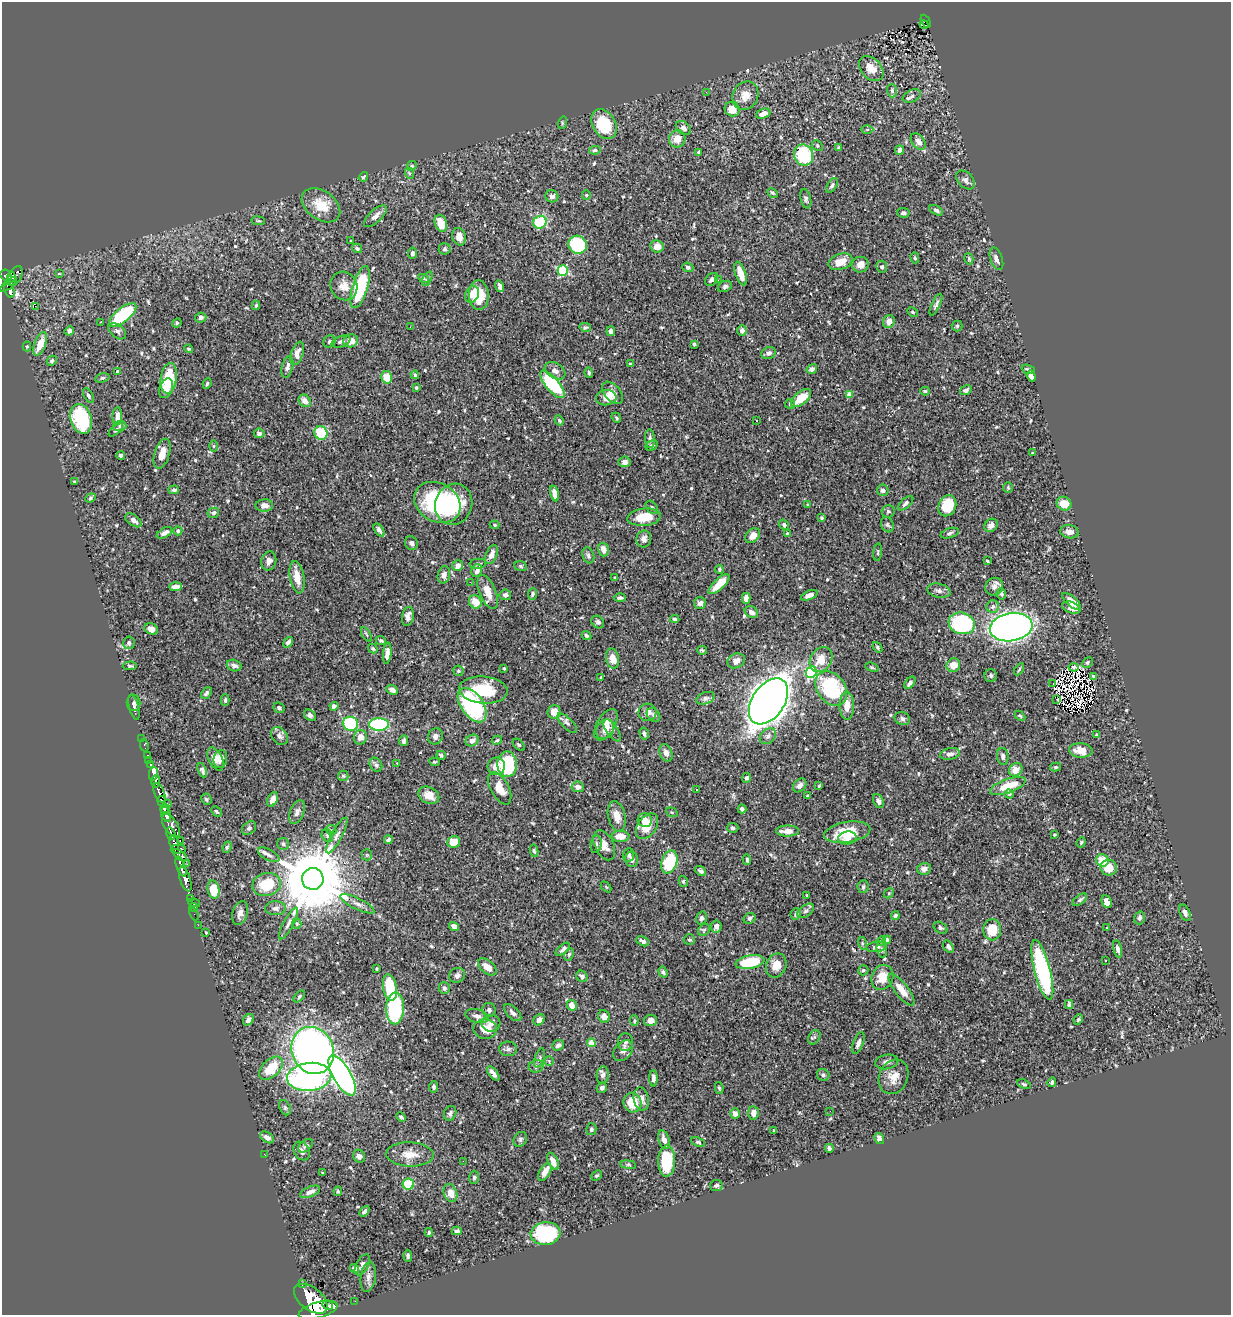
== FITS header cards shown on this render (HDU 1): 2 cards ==
NAXIS1  =                 1229
NAXIS2  =                 1313

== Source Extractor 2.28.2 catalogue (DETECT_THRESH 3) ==
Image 1229 x 1313 px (HDU 1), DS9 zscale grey, 1 PNG px = 1 image px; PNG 1233 x 1317 px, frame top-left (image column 1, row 1313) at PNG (2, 2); each listed source drawn as its Kron ellipse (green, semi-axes under 4 px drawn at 4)
Background 0.631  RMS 0.018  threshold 0.0553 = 3 sigma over >= 5 px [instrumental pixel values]
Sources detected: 635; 5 with non-positive FLUX_AUTO (blend fragments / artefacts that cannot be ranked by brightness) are neither listed nor drawn; of the other 630, the 500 brightest by FLUX_AUTO listed and drawn (130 fainter detections omitted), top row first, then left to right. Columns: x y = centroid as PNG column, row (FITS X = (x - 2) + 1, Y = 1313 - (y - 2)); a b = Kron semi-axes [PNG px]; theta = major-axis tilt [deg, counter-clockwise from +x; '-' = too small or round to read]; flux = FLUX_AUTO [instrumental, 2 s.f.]
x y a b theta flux
926 21 7 4 -63 80
924 24 4 2 - 14
871 69 14 10 -46 17
892 91 7 5 -87 2.8
706 92 3 2 - 2.7
745 96 15 12 64 15
912 96 10 6 24 4.3
732 109 7 7 - 19
763 114 7 5 22 10
562 123 6 4 74 1.6
604 124 16 11 -59 53
683 128 8 6 -38 4.9
867 129 6 4 1 1.7
677 139 8 8 - 13
918 141 9 6 -52 7.2
817 146 6 5 - 1.9
838 148 4 3 - 1.6
595 150 6 4 10 2.1
900 150 4 4 - 5
699 152 4 3 - 3.7
804 155 11 9 -61 76
412 166 5 4 - 1.6
409 173 6 3 -71 1.5
363 177 5 3 - 1.8
965 180 11 7 -45 5.3
832 185 8 4 59 3.1
773 193 6 3 -27 1.6
586 195 5 4 - 1.5
552 196 6 6 - 4.6
806 199 10 5 -77 3
321 205 21 14 -36 28
936 210 7 4 -30 3.6
903 213 6 5 - 3.5
375 216 14 6 44 7.6
258 221 7 3 -8 1.6
540 222 7 6 - 56
441 223 9 6 -72 19
459 237 9 6 -75 8.8
351 241 4 4 - 1.4
578 245 9 8 - 79
657 246 7 6 - 12
357 248 5 4 - 2.8
445 249 6 6 - 2.6
412 253 5 4 - 4.4
915 258 5 4 - 2
969 259 6 4 -74 1.8
996 259 12 6 -71 5.8
840 262 12 8 20 16
860 265 8 8 - 9.9
688 267 5 4 - 2.4
882 267 6 5 - 3.4
563 271 5 5 - 100
59 274 3 3 - 1.5
741 274 12 5 -72 16
6 276 6 5 - 360
15 276 11 6 62 380
11 277 5 3 - 240
424 278 5 3 - 1.5
427 279 8 4 64 2.3
712 279 7 5 45 4
718 280 2 2 - 4.3
9 284 10 3 40 160
344 286 15 13 -59 13
500 286 6 4 -70 5.8
725 286 7 5 26 2.9
360 287 22 7 73 96
9 290 7 5 -66 150
472 294 9 6 62 11
479 295 15 10 -86 34
256 305 5 3 - 1.6
936 305 12 4 64 3.3
35 306 2 2 - 200
913 312 6 4 -27 1.8
123 315 17 7 39 89
201 317 5 5 - 4.3
100 322 3 2 - 1.4
889 322 7 5 67 8.6
177 323 5 4 - 1.4
957 326 5 5 - 1.8
410 327 2 2 - 2.2
585 327 6 4 -14 1.9
742 330 5 4 - 4.6
69 331 5 4 - 4.8
117 331 10 6 -38 4.5
611 331 5 4 - 3.5
329 341 6 5 - 3.1
351 341 7 6 - 13
341 342 10 5 20 4.2
40 344 12 5 69 20
694 344 3 3 - 1.9
27 346 5 4 - 1.6
189 349 4 4 - 1.7
297 353 12 6 72 8.9
769 353 7 6 - 3.8
52 361 5 4 - 2.1
630 364 4 3 - 2.1
287 367 11 5 75 4.7
812 369 5 4 - 3.8
1028 369 7 4 -21 2.2
555 371 11 7 -32 6.7
118 372 4 3 - 6.6
589 373 5 3 - 2.1
415 375 4 3 - 2.1
1031 376 5 4 - 12
387 377 6 5 - 25
102 378 7 4 17 2.1
169 378 15 8 82 45
207 384 5 3 - 1.7
552 384 17 6 -50 88
166 388 10 6 70 11
416 388 4 3 - 1.9
966 390 6 4 33 3.7
925 391 4 4 - 1.7
612 393 13 8 -49 11
849 395 4 4 - 14
88 396 8 4 -59 3
606 398 10 7 6 16
801 398 12 6 39 27
305 401 7 5 -48 9.9
790 404 5 5 - 2.1
117 416 9 5 87 7.8
616 418 5 4 - 2
81 419 15 10 -72 86
559 420 5 4 - 1.9
756 420 3 3 - 1.9
120 426 6 5 - 2.3
116 430 8 3 40 1.8
259 433 5 4 - 3.9
321 433 7 6 - 54
650 439 9 5 -85 3.9
652 445 6 5 - 2.9
214 446 6 4 90 1.5
1033 453 4 3 - 2.1
162 454 15 7 73 13
121 455 4 4 - 2.9
624 462 6 5 - 6.6
75 482 3 3 - 1.6
1008 487 5 4 - 1.5
174 490 5 4 - 2.4
883 490 6 5 - 3.9
555 494 8 4 -77 7.9
90 498 5 4 - 1.9
437 502 24 19 -30 130
906 503 9 4 43 3.9
454 504 21 18 71 57
808 504 4 3 - 1.5
1064 504 7 6 - 19
264 506 9 6 1 7.3
947 506 11 8 66 39
652 507 7 5 -50 2.2
888 511 6 6 - 2.4
213 513 6 5 - 3.6
644 517 16 9 5 26
822 518 4 3 - 1.9
134 520 9 5 -37 6
495 525 5 4 - 1.6
784 525 5 4 - 2.6
887 525 8 6 -63 2.5
991 525 7 6 - 7
379 530 7 4 -55 4
178 531 4 4 - 3.4
1069 532 9 6 -10 7.8
164 533 8 4 30 4.8
950 533 9 4 18 3.2
787 534 3 3 - 2.1
753 536 8 6 45 9
644 539 8 7 - 6
411 543 7 6 - 3.8
603 549 7 5 -73 9.2
878 552 9 3 85 1.5
491 555 10 5 67 8.5
588 555 8 6 -71 3.4
269 561 9 7 76 6.2
987 561 3 2 - 1.5
478 564 8 5 6 2.4
458 565 5 5 - 7.9
521 566 6 5 - 1.9
719 569 4 4 - 1.9
477 571 6 5 - 5.6
444 575 9 6 78 6.4
297 577 16 7 -80 14
615 578 3 3 - 1.6
470 582 3 2 - 2.6
719 584 13 5 43 24
176 587 6 4 5 9.9
994 587 9 8 - 7.1
939 591 12 7 -12 5.1
488 592 18 8 -67 17
532 594 6 4 85 3.2
1001 594 6 4 -83 2
505 595 6 5 - 4.2
809 595 9 4 22 6.2
620 598 6 4 -2 3
746 598 5 4 - 11
1072 601 12 5 -41 12
475 602 7 6 - 19
700 603 6 6 - 4.6
993 607 6 6 - 4.3
1071 608 9 5 -21 8.5
751 612 7 5 -33 4.5
408 617 9 6 81 6.6
675 619 4 3 - 1.9
598 622 7 5 -45 3.3
962 623 13 10 -17 150
1011 627 21 14 10 670
151 629 7 5 -24 9.2
366 634 8 3 -60 1.6
586 636 5 4 - 2.2
381 641 5 3 - 1.8
288 642 5 3 - 4.2
129 643 6 5 - 3.1
877 647 6 3 -52 1.6
373 649 5 3 - 1.7
702 650 5 3 - 1.5
387 653 11 4 85 7.3
612 658 10 6 -78 13
821 659 13 10 57 18
736 661 9 7 27 5.4
1087 662 6 4 45 1.7
234 665 7 5 -18 5.4
953 665 7 6 - 14
130 666 7 4 4 2
872 667 7 4 -20 1.8
1073 667 5 4 - 6.9
504 668 3 3 - 1.6
1019 669 6 3 58 1.7
458 671 5 5 - 2.2
811 672 6 5 - 130
991 675 6 6 - 2.9
1093 676 3 3 - 2
601 678 3 2 - 1.6
910 683 7 4 53 4.7
1053 684 3 2 - 1.6
831 689 19 14 -52 97
392 690 6 4 -25 6.1
483 690 24 13 -5 51
206 693 6 4 50 2.7
705 698 9 6 20 3.7
225 700 6 4 89 2.5
1057 700 3 2 - 1.9
768 701 25 16 56 2300
134 703 8 7 - 3.1
472 705 19 11 -55 160
847 705 14 7 -89 15
334 706 4 4 - 4.3
134 707 13 5 -75 3.1
279 708 6 5 - 2.7
554 712 7 6 - 15
648 712 9 8 - 6.9
310 715 6 5 - 3.4
654 715 8 6 -49 3.1
1020 716 6 3 -44 1.5
902 719 8 6 -19 3.4
567 723 13 5 -44 4
350 724 8 7 - 110
379 724 10 6 1 130
606 725 17 9 61 12
605 729 10 8 54 10
612 730 13 6 -57 4.3
644 733 6 4 -76 2.9
1097 735 4 4 - 1.6
279 736 10 7 -49 5.6
435 736 8 7 - 6.2
768 736 9 7 44 5.1
360 737 7 6 - 7.6
142 738 2 2 - 2.8
472 740 7 5 32 6.8
497 740 5 3 - 1.4
404 741 5 4 - 3.3
144 745 6 3 -77 13
519 745 7 4 -44 2.2
1081 750 12 7 -5 17
666 753 9 6 -68 6.7
950 754 10 5 11 4.8
147 755 3 2 - 14
441 755 5 3 - 2.3
1003 756 8 6 -83 4.7
216 759 12 6 -64 8.2
220 759 9 6 76 6.2
149 760 2 2 - 5.6
434 762 5 4 - 1.5
397 763 3 3 - 2.3
151 764 3 3 - 50
507 764 13 10 -88 89
376 765 7 6 - 3.3
496 766 9 8 - 12
1055 767 5 4 - 1.9
202 770 7 4 -68 3.2
1016 770 7 6 - 11
153 774 7 3 77 84
343 776 5 5 - 1.8
747 778 5 4 - 3.1
156 782 6 3 88 240
800 785 8 6 46 6.8
819 786 4 3 - 1.4
1008 786 18 7 19 30
578 787 6 5 - 6.1
500 788 18 9 -61 19
697 790 3 3 - 4.7
159 793 10 5 -66 1100
1009 794 4 4 - 1.7
429 795 11 8 -27 13
807 796 4 4 - 1.6
206 799 6 5 - 2.1
273 799 8 5 64 8
161 801 5 3 - 400
878 801 7 5 -67 4.5
168 804 4 3 - 89
165 809 5 3 - 720
742 809 4 4 - 3.3
216 811 6 3 -45 1.7
297 812 12 7 69 6.2
672 812 6 4 -20 1.7
166 815 7 5 -70 1700
617 816 15 8 -78 14
645 820 7 7 - 14
171 826 13 6 -57 1200
647 826 14 9 54 24
249 828 8 6 44 3
733 828 5 5 - 2.8
331 830 5 5 - 1.7
787 831 11 5 0 13
847 832 23 10 9 36
171 834 6 3 -73 310
1054 834 3 3 - 1.5
327 835 7 5 -61 2.7
337 835 20 5 62 7.8
620 836 9 5 -2 13
847 838 9 6 8 7
388 840 4 4 - 6.2
180 841 3 2 - 19
454 842 6 5 - 17
1081 842 5 4 - 1.7
174 843 7 5 -81 510
283 844 6 6 - 2.5
596 844 9 5 83 3.4
604 845 16 9 -64 11
227 847 6 3 69 2.1
178 849 7 4 2 320
534 851 6 4 -79 1.8
180 855 8 4 -41 380
269 855 12 5 -28 4.9
367 855 5 5 - 1.5
629 855 7 5 83 2.8
632 859 8 6 -77 6.2
747 860 5 3 - 1.8
1102 860 6 6 - 23
669 862 12 7 72 70
187 864 2 2 - 7.3
181 867 10 4 -70 1100
1109 868 8 8 - 17
924 869 7 5 12 5.4
701 871 6 4 -37 3.5
185 879 13 5 -72 1400
313 879 11 11 - 15000
683 881 5 4 - 2
267 885 14 11 14 50
606 887 6 4 -46 1.6
863 887 6 5 - 2.7
214 890 9 6 -79 33
889 893 5 4 - 1.6
807 895 3 3 - 1.7
190 898 3 2 - 23
1080 900 8 4 37 2.7
1107 902 7 4 -63 7.6
194 903 6 3 -15 64
357 904 19 5 -27 6.9
194 907 4 3 - 25
275 908 10 7 1 5.4
806 911 9 5 37 3.2
240 913 12 7 73 6.6
1185 913 9 5 -64 5.6
194 914 6 2 -69 11
796 914 6 5 - 2.7
895 916 4 4 - 3
701 918 6 5 - 3.5
749 918 6 5 - 3.5
1140 918 6 5 - 3
289 923 18 5 62 6.1
297 923 5 4 - 2.1
198 925 2 2 - 9.2
454 926 5 4 - 7.5
716 926 6 5 - 6.1
940 928 7 5 -32 2.7
1106 928 3 3 - 2
704 930 6 5 - 2.1
992 930 10 9 - 34
206 933 3 2 - 1.5
689 940 6 5 - 2.3
887 940 4 4 - 3
643 941 7 4 -26 5.4
881 941 5 4 - 1.5
862 943 6 4 -72 2
876 947 10 5 6 4.6
948 947 7 4 -55 3.7
563 949 8 4 40 3.9
1118 949 8 4 -77 5.2
882 950 8 4 -76 2.8
569 954 6 4 63 1.8
1105 961 3 3 - 3.2
750 962 14 6 10 61
776 965 12 10 66 14
487 967 11 6 -40 13
376 969 3 3 - 1.5
863 970 5 5 - 2.2
1042 970 31 8 -76 160
663 972 6 4 -71 2.3
457 975 8 7 - 4.9
582 976 6 5 - 4.6
882 977 13 10 62 19
390 987 13 7 -80 52
444 988 6 5 - 3.3
901 990 19 6 -52 17
299 996 7 4 47 1.9
1069 1004 4 4 - 3.3
572 1005 5 5 - 11
395 1008 16 9 88 110
489 1010 7 6 - 3.7
513 1013 11 5 -44 5
477 1016 11 6 -13 7
604 1016 6 5 - 6.2
1078 1019 5 3 - 1.7
248 1020 6 4 50 5.3
539 1020 6 5 - 7.1
651 1020 6 5 - 7.3
634 1021 5 4 - 1.6
491 1023 9 8 - 6.7
485 1029 12 9 -8 21
814 1037 7 5 60 2.7
625 1042 9 7 85 4.5
591 1043 4 4 - 30
858 1043 11 5 69 6.3
558 1045 6 5 - 3.7
508 1049 9 7 -1 3.4
313 1050 24 20 -65 630
623 1051 11 8 49 6.7
540 1058 10 4 72 3.2
549 1061 5 5 - 1.6
887 1062 11 7 11 5.7
536 1066 7 6 - 4.6
271 1068 14 8 44 38
493 1073 8 4 -53 6.8
342 1075 22 9 -61 520
603 1075 8 6 84 4.3
823 1075 6 6 - 3.3
309 1077 22 14 6 280
894 1077 18 14 65 17
653 1078 8 4 -89 5
1052 1082 5 4 - 2.5
1024 1084 7 4 -19 2.1
434 1087 6 4 82 2.9
602 1088 5 5 - 3.2
719 1088 6 4 -79 1.9
641 1099 12 7 -80 8.7
632 1103 10 9 - 31
285 1108 8 5 -64 2.5
830 1111 2 2 - 1.9
450 1113 7 6 - 3
735 1113 5 5 - 5
753 1113 6 5 - 8.8
401 1117 5 3 - 2.6
591 1129 6 5 - 2.4
774 1130 3 3 - 1.5
267 1137 7 5 -33 5.6
879 1138 6 4 -61 4.6
520 1139 8 6 57 3.1
664 1140 9 5 -70 8
698 1142 7 4 -23 2.2
306 1146 8 5 42 2.9
829 1148 4 3 - 2.5
302 1151 10 7 -57 5.9
410 1154 24 12 -2 20
265 1155 3 2 - 2.5
359 1156 6 5 - 4.3
463 1161 2 2 - 17
553 1161 9 5 -62 10
667 1161 15 8 88 54
628 1165 8 4 -8 2.1
545 1172 10 5 60 10
322 1173 3 2 - 1.5
596 1176 6 4 40 2
474 1177 6 5 - 2.8
408 1184 5 5 - 41
716 1185 6 5 - 3
338 1191 5 3 - 1.9
310 1192 10 5 23 6.6
450 1193 9 6 -70 12
364 1211 6 3 48 2.6
457 1231 5 3 - 3
429 1232 4 3 - 2.1
545 1233 15 11 5 130
408 1256 6 4 -86 2.4
362 1265 11 6 60 4.6
355 1269 5 4 - 7
368 1277 15 7 81 6.4
302 1284 4 3 - 84
311 1299 19 11 -38 5400
355 1301 2 2 - 6.4
328 1305 5 4 - 300
318 1310 20 8 15 4000
At the frame edge (FLAGS 8, measured only in part): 1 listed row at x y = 318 1310
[130 fainter detections neither listed nor drawn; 5 non-positive-flux detections neither listed nor drawn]